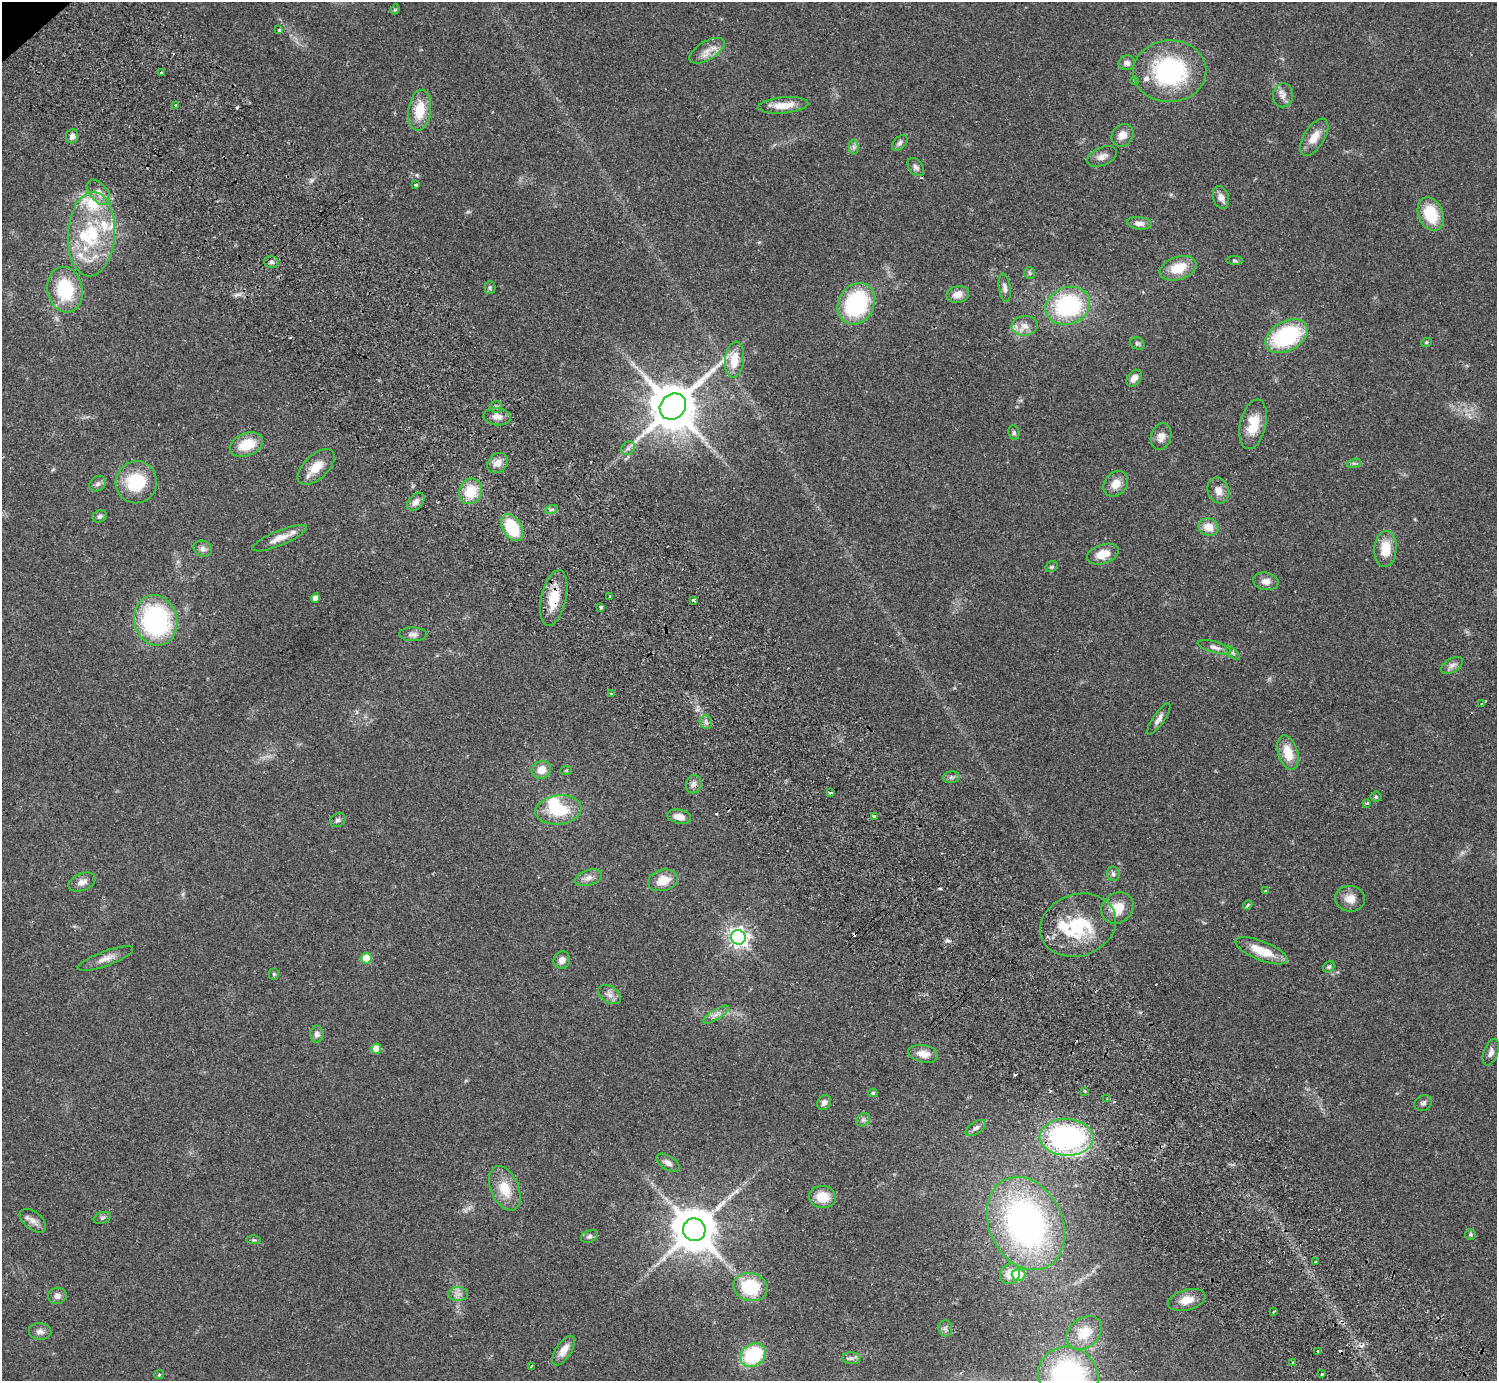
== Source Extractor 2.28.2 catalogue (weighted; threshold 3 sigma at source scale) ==
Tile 6 of 4 x 4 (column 2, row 2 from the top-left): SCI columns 1542-3036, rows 3103-4481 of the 6070 x 6064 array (HDU 1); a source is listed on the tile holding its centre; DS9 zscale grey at full resolution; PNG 1499 x 1383 px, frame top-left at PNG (2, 2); each listed source drawn as its Kron ellipse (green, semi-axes under 4 px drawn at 4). Shown black and unused: <1% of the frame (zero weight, under 2 of 3 exposures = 3% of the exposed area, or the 3 px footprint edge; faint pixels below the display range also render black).
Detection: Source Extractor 2.28.2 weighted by HDU 2 'WHT'; one run over the whole footprint, this tile lists its part. Background 0.061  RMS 0.0072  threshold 0.0325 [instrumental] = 3 sigma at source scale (4.5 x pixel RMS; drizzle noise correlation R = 1.50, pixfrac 1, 0.05/0.05 arcsec/px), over >= 5 px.
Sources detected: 176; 1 inside a brighter object's white glare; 11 cosmic-ray / hot-pixel residue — neither listed nor drawn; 11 inside a brighter listed object's ellipse — not listed separately; the other 153 listed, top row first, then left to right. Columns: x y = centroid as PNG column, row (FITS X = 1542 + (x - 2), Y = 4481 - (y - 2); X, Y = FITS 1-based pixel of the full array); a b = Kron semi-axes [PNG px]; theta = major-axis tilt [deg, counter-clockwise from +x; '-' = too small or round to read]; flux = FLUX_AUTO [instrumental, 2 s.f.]
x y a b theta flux
395 9 5 4 - 0.93
279 30 4 3 - 1.8
707 51 20 9 31 7.1
1127 63 8 7 - 3.2
1170 71 36 31 1 84
161 72 3 2 - 1.2
1135 81 4 3 - 0.59
1283 95 12 10 80 4.2
783 105 25 8 5 11
175 106 3 3 - 1.3
420 110 20 11 82 18
1122 135 12 10 48 6.5
72 136 7 6 - 3.4
1314 137 21 10 58 9.1
900 143 9 5 46 1.9
854 147 7 5 -88 1.7
1102 156 16 9 23 4.5
916 167 10 7 -52 2.5
416 185 4 3 - 2
99 192 15 8 -50 5.3
1221 197 12 8 -73 4.6
1431 214 17 12 -68 25
1139 223 12 6 -6 4
91 234 42 23 86 51
1234 260 8 4 -1 1.2
271 262 7 6 - 1.9
1178 268 19 11 19 17
1030 273 6 5 - 1.2
490 288 6 5 - 1.3
1005 288 14 6 -82 2.7
65 290 23 17 -80 38
958 294 11 8 12 6.6
856 304 22 17 61 71
1068 306 23 18 20 73
1025 326 13 10 6 6
1286 336 23 15 28 69
1426 342 5 4 - 1
1137 343 7 6 - 1.4
734 360 18 9 82 14
1134 378 9 6 51 4.1
496 407 6 6 - 1.7
673 407 14 12 42 3500
497 417 13 8 -5 4.9
1253 424 25 13 77 17
1014 433 7 5 -78 1.3
1161 437 13 10 73 5.2
246 445 17 11 23 18
628 448 7 6 - 2.1
498 463 11 9 44 5.7
1354 463 7 4 17 1.4
316 467 23 12 43 11
136 482 21 20 - 31
98 484 9 7 35 2.1
1116 484 14 11 49 7.8
1218 490 13 10 -68 6
470 491 13 11 67 18
416 502 10 7 46 3.9
551 510 7 4 19 1.5
100 516 7 6 - 1.7
1208 527 10 8 -19 9.2
512 528 15 9 -58 32
279 538 29 7 23 7.6
203 549 9 7 -24 2.8
1385 549 18 11 86 14
1103 554 16 9 18 11
1051 567 6 5 - 1.3
1266 581 13 8 -11 4.5
610 597 3 3 - 8.7
315 598 5 4 - 5.1
554 598 28 12 77 18
694 600 3 3 - 4.1
601 607 3 3 - 1.5
156 620 25 21 -76 100
413 634 14 7 -2 3.1
1214 647 17 5 -16 3.5
1233 653 9 3 -45 1.1
1452 665 12 7 31 3.2
611 694 3 2 - 1
1482 704 3 2 - 1.2
1159 719 19 5 55 3.7
706 722 7 6 - 2
1288 753 18 10 -73 14
541 770 10 8 24 8
566 770 6 3 19 0.72
951 777 8 5 7 1.8
694 784 9 7 70 2.9
830 793 3 3 - 1.1
1376 797 5 5 - 1
1367 803 3 3 - 2.4
558 810 23 14 7 25
874 816 3 3 - 2.4
679 817 12 7 -12 5.8
338 820 8 6 36 2.1
1113 874 7 6 - 1.7
588 878 14 7 18 4.1
663 880 15 10 14 11
82 882 14 8 22 4.8
1265 891 3 2 - 1.3
1350 899 15 13 -7 7.1
1248 905 5 3 - 3
1117 908 17 14 39 14
1078 925 39 31 19 47
738 937 7 7 - 360
1261 951 27 9 -22 17
366 958 5 5 - 15
105 959 29 7 20 6.5
562 960 9 8 - 3.9
1329 967 6 5 - 1.3
274 974 5 5 - 0.98
609 994 12 8 -34 3.7
716 1014 15 5 32 3.5
317 1034 8 6 90 3.3
376 1049 5 5 - 10
1491 1052 14 7 70 3.3
923 1054 15 8 -10 7
1085 1091 3 2 - 0.89
873 1093 4 4 - 1.3
1107 1099 4 3 - 0.87
824 1102 8 6 53 2.9
1423 1103 9 7 28 2.1
863 1120 7 6 - 1.7
976 1128 11 6 34 2.6
1067 1137 27 18 -2 130
668 1163 13 7 -31 3.5
505 1188 23 14 -67 16
822 1197 13 11 -10 13
102 1218 9 5 19 1.6
33 1221 15 8 -39 4.3
1026 1223 48 36 -65 230
694 1230 11 11 - 2700
1470 1234 5 5 - 1
589 1236 9 6 22 2
254 1240 7 4 -1 1
1315 1262 3 2 - 0.69
1010 1274 11 9 56 9.3
1018 1275 7 6 - 14
750 1287 17 14 -14 32
458 1294 10 7 0 3.3
57 1296 9 8 - 3.1
1187 1300 19 10 15 10
1274 1312 3 2 - 1
945 1328 8 7 - 1.8
40 1331 11 8 -5 3.2
1084 1333 20 14 40 15
564 1351 17 7 57 8
1318 1351 3 3 - 7.9
753 1355 13 11 33 45
851 1358 9 6 -5 2.1
1293 1362 4 3 - 0.79
531 1366 4 3 - 0.7
1322 1374 3 3 - 2.8
159 1375 5 4 - 0.77
1068 1376 31 28 -35 130
Overlapping masked pixels (flux is a lower limit): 1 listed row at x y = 554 598
Isophote crosses this tile's border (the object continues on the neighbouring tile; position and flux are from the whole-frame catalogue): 1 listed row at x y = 1068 1376